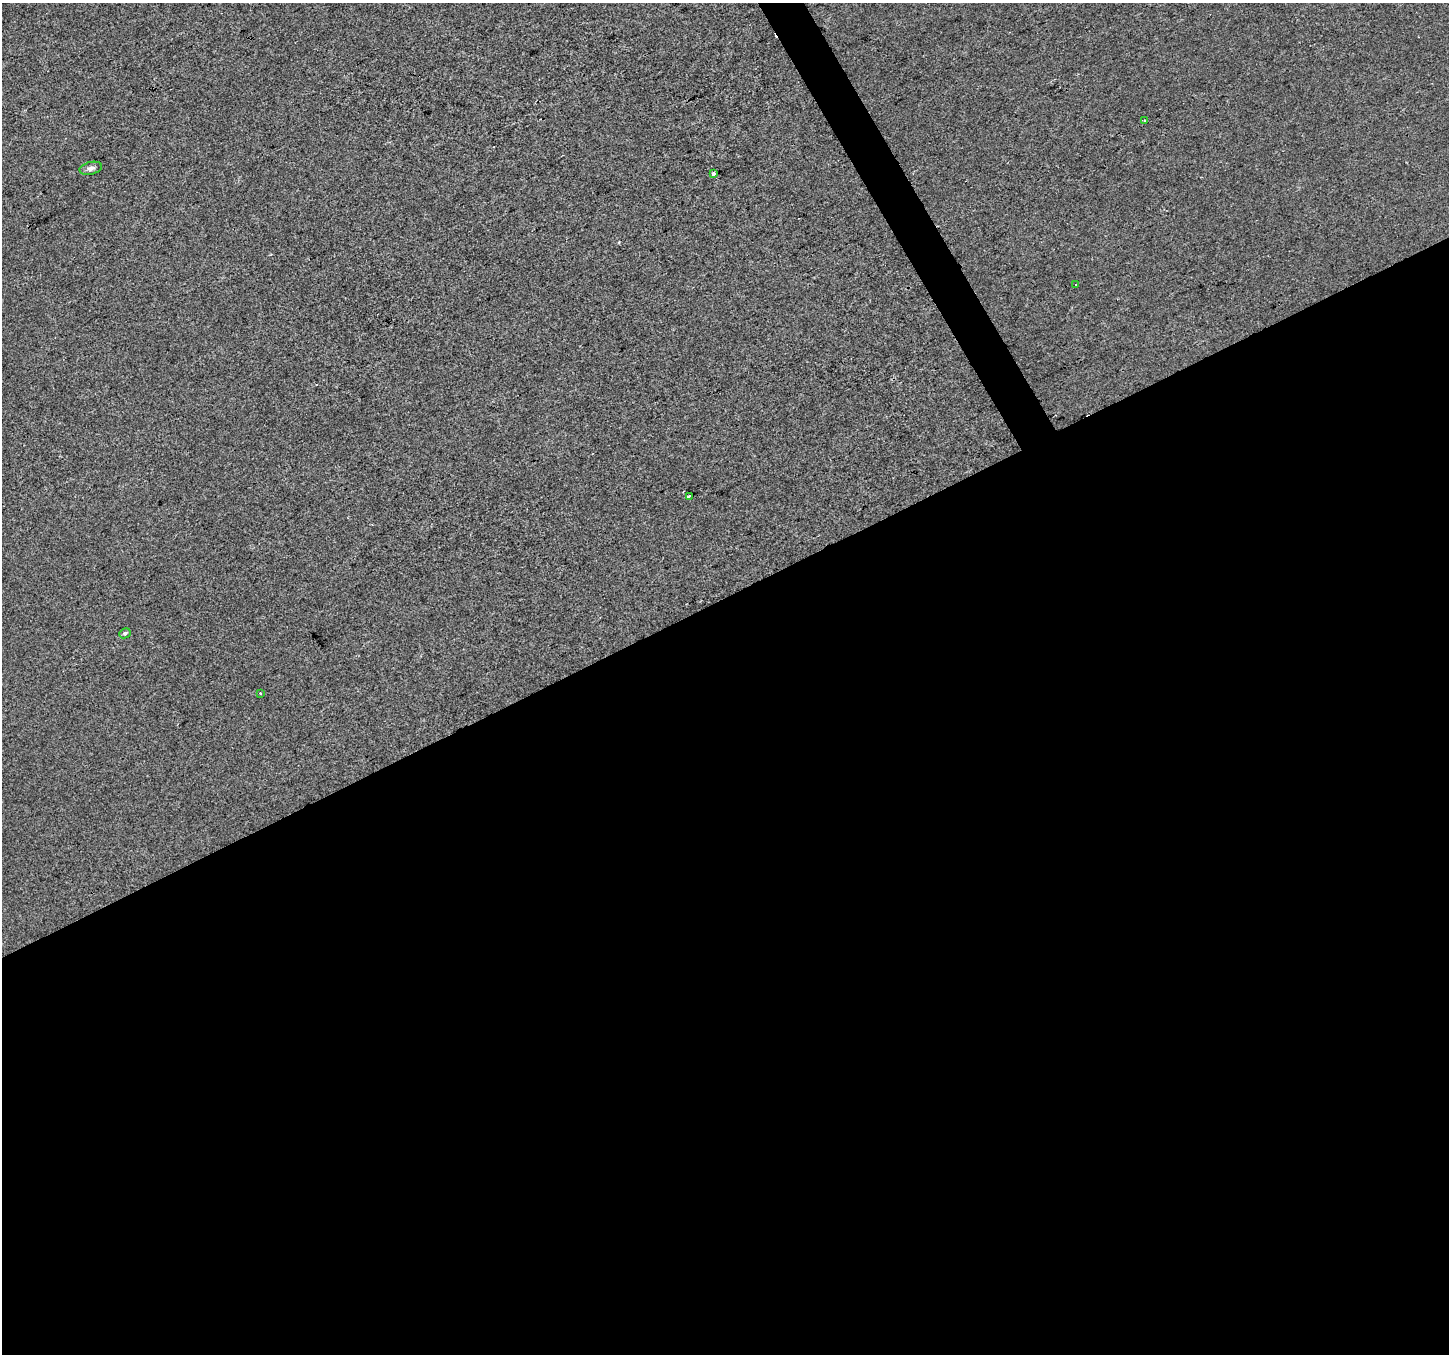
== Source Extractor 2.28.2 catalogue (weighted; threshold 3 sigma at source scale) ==
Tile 15 of 4 x 4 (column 3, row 4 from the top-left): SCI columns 2895-4341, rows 163-1514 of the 5787 x 5673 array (HDU 1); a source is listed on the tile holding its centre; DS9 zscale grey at full resolution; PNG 1451 x 1356 px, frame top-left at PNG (2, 3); each listed source drawn as its Kron ellipse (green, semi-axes under 4 px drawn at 4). Shown black and unused: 57% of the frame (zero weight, under 2 of 3 exposures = <1% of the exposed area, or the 3 px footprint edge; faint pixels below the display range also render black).
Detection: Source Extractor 2.28.2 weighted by HDU 2 'WHT'; one run over the whole footprint, this tile lists its part. Background -4.23e-04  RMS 0.0056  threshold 0.0253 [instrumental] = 3 sigma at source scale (4.5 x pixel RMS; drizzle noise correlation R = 1.50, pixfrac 1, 0.0396/0.0396 arcsec/px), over >= 5 px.
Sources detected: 8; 1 cosmic-ray / hot-pixel residue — neither listed nor drawn; the other 7 listed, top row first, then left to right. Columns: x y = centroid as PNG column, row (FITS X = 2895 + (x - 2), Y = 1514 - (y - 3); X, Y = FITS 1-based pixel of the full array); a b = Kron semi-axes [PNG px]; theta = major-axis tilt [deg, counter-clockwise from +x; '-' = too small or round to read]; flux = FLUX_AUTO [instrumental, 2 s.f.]
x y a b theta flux
1144 121 3 3 - 1.5
91 168 11 6 13 1.9
714 174 3 3 - 6.1
1076 284 2 2 - 0.5
689 496 4 3 - 2.9
125 633 6 5 - 1.1
260 693 3 2 - 0.48